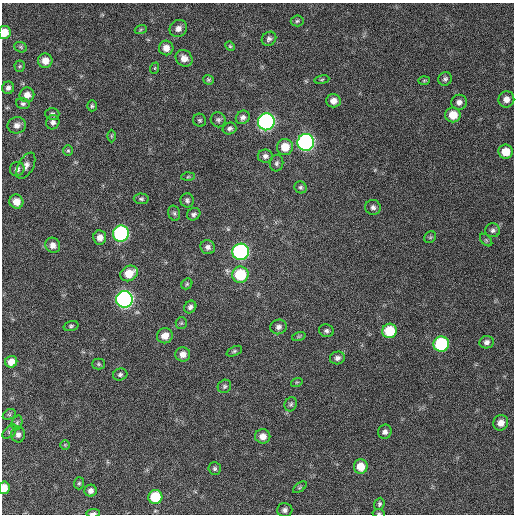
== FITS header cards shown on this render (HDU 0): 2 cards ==
NAXIS1  =                  512 / Axis length
NAXIS2  =                  512 / Axis length

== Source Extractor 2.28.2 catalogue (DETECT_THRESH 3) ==
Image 512 x 512 px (HDU 0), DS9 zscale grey, 1 PNG px = 1 image px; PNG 516 x 516 px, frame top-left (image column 1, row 512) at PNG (2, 3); each listed source drawn as its Kron ellipse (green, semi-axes under 4 px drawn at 4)
Background 384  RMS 9.7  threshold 29.2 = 3 sigma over >= 5 px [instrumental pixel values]
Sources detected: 99; all 99 listed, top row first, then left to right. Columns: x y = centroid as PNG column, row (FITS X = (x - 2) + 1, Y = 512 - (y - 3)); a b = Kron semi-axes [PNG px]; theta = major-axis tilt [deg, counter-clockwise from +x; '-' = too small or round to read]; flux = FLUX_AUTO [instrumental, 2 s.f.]
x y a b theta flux
297 21 6 5 - 1200
178 28 9 8 - 3900
141 29 6 4 19 750
4 32 6 6 - 9300
269 39 8 6 41 1900
230 46 5 4 - 720
21 47 7 5 -23 1100
166 48 7 7 - 4900
184 58 9 8 - 4400
45 61 7 7 - 6100
20 66 5 5 - 1000
155 68 6 3 71 610
445 79 7 6 - 1700
208 80 5 5 - 1000
322 80 7 4 9 970
424 80 6 4 2 880
8 88 6 6 - 2100
27 95 7 7 - 4400
506 99 8 8 - 4300
333 101 7 6 - 4200
459 102 8 7 - 3000
23 104 7 5 -19 1400
92 106 5 4 - 1000
52 114 7 6 - 1600
453 115 7 7 - 10000
243 117 7 6 - 2300
200 120 7 6 - 1100
218 120 8 7 - 1600
53 122 7 6 - 2300
266 122 8 8 - 220000
17 125 9 8 - 3600
229 128 7 6 - 1800
111 136 6 4 -90 810
306 142 8 8 - 220000
285 147 8 8 - 11000
68 151 5 5 - 940
506 152 7 7 - 11000
265 156 8 6 -7 2300
276 163 8 7 - 1700
26 166 14 7 62 3600
17 169 7 7 - 2200
188 177 6 4 3 910
301 187 6 5 - 1400
141 199 7 5 -2 1300
187 200 7 6 - 1600
16 202 7 7 - 7500
373 207 8 7 - 2300
174 213 8 6 -74 1500
194 214 7 6 - 1700
493 230 7 7 - 2000
121 234 8 8 - 120000
430 237 6 5 - 1100
100 238 7 6 - 4200
486 240 7 4 -45 1000
53 245 8 7 - 3800
208 247 7 7 - 2300
241 252 8 8 - 180000
129 273 9 7 31 11000
240 275 8 8 - 32000
187 284 6 5 - 1000
124 299 8 8 - 260000
190 307 7 5 49 2000
181 323 6 5 - 1000
71 326 7 4 15 1200
279 327 8 7 - 2500
326 331 7 6 - 1800
389 331 7 7 - 23000
165 336 8 7 - 6100
299 336 7 4 18 870
487 342 7 6 - 2400
441 344 8 7 - 66000
234 351 8 4 25 1100
183 354 7 7 - 4600
337 358 7 6 - 2400
11 362 6 5 - 4900
98 364 6 5 - 1100
120 374 7 6 - 1500
297 382 6 3 18 770
224 386 7 6 - 1400
291 404 7 6 - 1400
9 414 7 5 30 970
17 423 7 5 70 1300
501 423 8 7 - 4600
10 432 8 5 45 1500
385 432 7 6 - 2300
18 435 8 7 - 2500
263 436 7 7 - 5100
65 445 5 5 - 750
361 466 7 7 - 9500
215 469 6 6 - 1400
79 483 6 5 - 1000
300 487 8 4 35 1000
4 488 6 5 - 7000
91 491 6 6 - 2600
155 497 7 7 - 22000
379 504 6 5 - 1100
285 510 7 7 - 2200
93 513 7 3 3 1700
379 513 6 3 -7 730
At the frame edge (FLAGS 8, measured only in part): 4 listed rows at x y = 4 32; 4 488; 93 513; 379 513